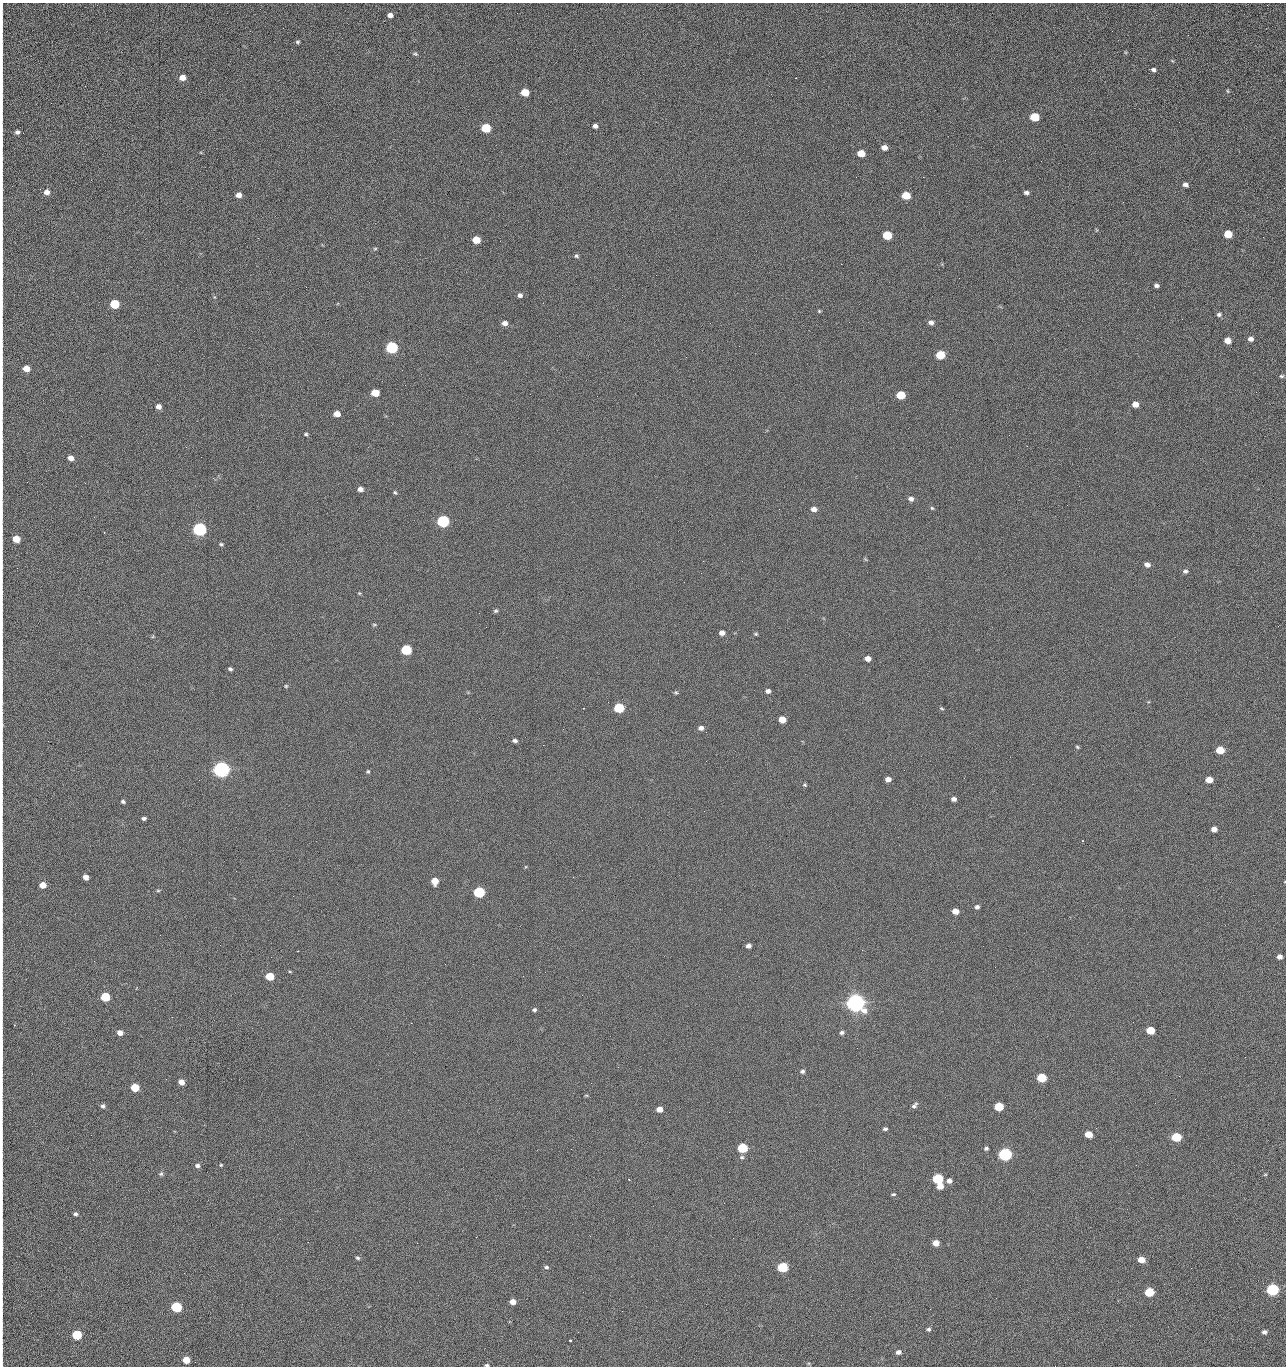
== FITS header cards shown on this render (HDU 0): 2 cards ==
NAXIS1  =                 1284 /fastest changing axis
NAXIS2  =                 1364 /next to fastest changing axis

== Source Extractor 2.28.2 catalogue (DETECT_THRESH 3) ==
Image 1284 x 1364 px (HDU 0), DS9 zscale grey, 1 PNG px = 1 image px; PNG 1288 x 1368 px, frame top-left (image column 1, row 1364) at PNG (2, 3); no overlay
Background 121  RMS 14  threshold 43.2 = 3 sigma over >= 5 px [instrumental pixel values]
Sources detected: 210; all 210 listed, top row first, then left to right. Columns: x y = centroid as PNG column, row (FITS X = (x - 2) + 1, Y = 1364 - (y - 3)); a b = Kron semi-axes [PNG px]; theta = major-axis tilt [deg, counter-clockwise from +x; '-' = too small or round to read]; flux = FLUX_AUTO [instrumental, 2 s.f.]
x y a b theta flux
390 15 5 4 - 4.5e+03
2 21 21 2 90 3.8e+03
1188 35 3 2 - 1.2e+03
298 42 5 4 - 1.6e+03
2 50 24 2 90 4.6e+03
415 54 7 4 -8 1.4e+03
1154 70 5 4 - 2.6e+03
182 78 6 5 - 8.7e+03
1227 91 5 3 - 1.0e+03
525 92 6 5 - 2.3e+04
2 107 17 2 90 3.1e+03
1035 117 6 5 - 4.3e+04
1179 122 2 2 - 1.2e+03
595 126 5 4 - 3.5e+03
486 128 6 5 - 5.4e+04
17 132 5 4 - 2.8e+03
2 143 18 2 90 2.9e+03
884 147 5 4 - 6.3e+03
861 153 6 5 - 1.6e+04
1041 161 2 2 - 1.7e+03
856 177 2 2 - 2.3e+03
923 177 2 2 - 1.8e+04
2 178 17 2 90 2.7e+03
1185 185 5 4 - 3.5e+03
47 192 6 6 - 5.2e+03
1026 193 5 4 - 2.7e+03
239 195 5 5 - 6.2e+03
906 195 6 5 - 2.8e+04
1123 202 3 2 - 9.2e+02
2 230 12 2 90 1.9e+03
1228 234 6 5 - 2.4e+04
887 235 6 5 - 4.2e+04
1263 237 3 2 - 8.2e+02
476 240 6 5 - 2.0e+04
375 249 6 5 - 1.4e+03
2 252 13 2 90 2.1e+03
576 256 5 5 - 1.7e+03
841 264 2 2 - 2.7e+04
2 274 13 2 90 1.6e+03
656 275 2 2 - 1.4e+03
1156 285 5 4 - 2.4e+03
306 287 2 2 - 6.9e+02
520 295 5 5 - 3.0e+03
214 297 6 4 -71 1.1e+03
114 304 6 5 - 5.2e+04
2 306 15 2 90 2.9e+03
819 311 5 4 - 1.0e+03
1219 315 6 5 - 2.2e+03
849 322 2 2 - 4.5e+02
931 322 5 5 - 3.8e+03
505 323 6 5 - 5.1e+03
710 323 2 2 - 3.3e+03
1251 339 6 5 - 4.3e+03
1227 341 5 5 - 9.9e+03
2 343 15 2 90 2.3e+03
739 346 2 2 - 4.0e+02
392 347 6 6 - 1.6e+05
940 355 6 5 - 4.0e+04
26 368 5 5 - 1.1e+04
1281 376 5 4 - 1.5e+03
1256 392 2 2 - 1.4e+03
375 393 6 5 - 2.0e+04
901 395 6 5 - 3.3e+04
2 396 20 2 90 3.4e+03
1135 404 5 5 - 9.5e+03
158 407 5 5 - 4.9e+03
337 414 5 4 - 9.6e+03
306 434 4 3 - 1.4e+03
1009 435 2 2 - 3.1e+03
1027 446 2 2 - 5.4e+02
186 447 2 2 - 3.1e+03
2 456 14 2 90 2.2e+03
71 458 5 4 - 6.2e+03
85 483 3 2 - 9.5e+02
2 485 10 2 90 1.7e+03
360 489 5 4 - 5.1e+03
395 492 6 4 -61 1.4e+03
911 499 6 5 - 3.7e+03
932 508 5 4 - 1.3e+03
779 509 2 2 - 4.9e+02
814 509 6 5 - 5.1e+03
443 521 6 5 - 2.0e+05
199 529 6 6 - 3.3e+05
104 532 2 2 - 6.2e+02
16 539 5 5 - 1.9e+04
221 544 5 4 - 1.4e+03
865 559 6 4 -70 1.1e+03
742 561 3 2 - 7.6e+02
1147 565 5 4 - 5.2e+03
1185 571 6 5 - 2.4e+03
359 593 5 4 - 1.1e+03
496 611 5 4 - 1.7e+03
2 624 14 2 90 2.1e+03
374 625 6 4 0 1.1e+03
722 633 5 4 - 5.1e+03
756 634 5 4 - 1.3e+03
153 636 6 4 71 9.5e+02
406 650 6 5 - 9.1e+04
868 659 5 4 - 7.0e+03
230 669 4 3 - 1.8e+03
286 686 5 5 - 1.2e+03
768 691 5 4 - 3.8e+03
676 692 6 4 -42 1.4e+03
619 708 6 5 - 7.1e+04
941 708 6 3 -30 1.1e+03
782 719 5 5 - 1.5e+04
2 725 8 3 89 1.5e+03
701 728 8 7 - 4.7e+03
515 741 5 4 - 2.6e+03
2 745 10 2 90 1.7e+03
543 745 2 2 - 3.3e+03
1077 747 5 4 - 1.2e+03
1220 750 6 5 - 2.6e+04
706 761 2 2 - 2.0e+03
221 769 6 6 - 7.3e+05
368 772 5 4 - 1.3e+03
888 779 5 4 - 5.7e+03
1209 780 5 5 - 1.3e+04
805 785 6 4 -17 1.4e+03
954 799 5 4 - 3.7e+03
123 802 5 4 - 1.9e+03
144 818 4 4 - 2.1e+03
1214 829 5 5 - 6.0e+03
86 877 5 4 - 5.8e+03
435 881 6 5 - 1.4e+04
42 885 5 5 - 9.8e+03
158 891 5 3 - 1.1e+03
479 892 6 5 - 1.3e+05
977 907 5 5 - 2.8e+03
955 911 5 5 - 9.5e+03
2 944 20 2 90 3.4e+03
748 946 5 4 - 3.6e+03
1279 957 5 4 - 4.4e+03
290 972 5 3 - 8.9e+02
270 976 6 5 - 3.3e+04
523 976 2 2 - 2.1e+03
105 997 6 5 - 5.3e+04
2 1001 17 2 90 2.6e+03
855 1003 7 6 - 1.2e+06
534 1010 4 4 - 1.9e+03
172 1017 2 2 - 4.2e+02
411 1023 2 2 - 5.3e+03
14 1025 2 2 - 5.9e+02
1150 1030 6 5 - 3.0e+04
120 1033 6 5 - 6.3e+03
842 1033 6 5 - 2.3e+03
857 1048 2 2 - 1.3e+03
1245 1057 2 2 - 1.9e+03
802 1071 6 5 - 2.2e+03
1179 1076 2 2 - 2.6e+03
1042 1078 6 5 - 4.8e+04
181 1082 5 5 - 7.6e+03
135 1087 6 5 - 3.1e+04
586 1095 6 4 0 8.9e+02
1155 1103 3 2 - 8.5e+02
103 1106 6 6 - 2.3e+03
914 1106 8 5 46 2.8e+03
999 1107 6 5 - 4.4e+04
659 1109 5 4 - 8.6e+03
729 1112 2 2 - 8.1e+02
1096 1128 2 2 - 4.5e+02
885 1129 5 4 - 1.9e+03
1088 1134 5 5 - 1.7e+04
91 1135 2 2 - 2.4e+03
1176 1137 6 5 - 5.8e+04
742 1148 6 5 - 7.9e+04
986 1148 4 4 - 2.0e+03
571 1149 2 2 - 9.1e+02
1005 1154 6 5 - 2.8e+05
742 1157 6 6 - 2.0e+03
221 1165 4 3 - 1.0e+03
197 1166 6 5 - 3.0e+03
161 1174 6 5 - 2.0e+03
1265 1174 5 3 - 9.0e+02
628 1179 2 2 - 6.4e+02
938 1179 6 5 - 8.5e+04
949 1181 5 5 - 3.9e+03
940 1186 5 5 - 1.0e+04
2 1189 6 2 90 8.7e+02
893 1194 6 3 5 1.3e+03
75 1214 5 4 - 2.2e+03
280 1219 3 2 - 2.3e+03
2 1229 11 2 90 2.2e+03
476 1237 2 2 - 8.5e+03
308 1242 2 2 - 1.8e+03
417 1243 2 2 - 5.5e+03
936 1243 6 5 - 9.1e+03
358 1258 5 4 - 1.6e+03
1141 1260 6 5 - 1.3e+04
546 1267 6 4 -13 1.7e+03
783 1267 6 5 - 8.1e+04
2 1268 13 2 90 2.0e+03
1272 1290 6 5 - 1.9e+05
583 1292 2 2 - 4.3e+02
1149 1292 6 5 - 4.6e+04
996 1298 2 2 - 2.7e+03
513 1302 5 4 - 7.8e+03
2 1303 8 2 90 1.4e+03
176 1307 6 5 - 1.0e+05
622 1311 3 2 - 7.0e+02
928 1329 5 5 - 2.0e+03
578 1332 2 2 - 3.7e+03
1264 1332 5 4 - 3.2e+03
77 1335 6 5 - 5.4e+04
570 1340 3 3 - 1.8e+03
2 1349 17 2 90 2.9e+03
898 1352 6 5 - 3.5e+03
186 1360 5 5 - 1.9e+04
487 1365 5 3 - 1.4e+03
1055 1366 2 2 - 1.8e+03
At the frame edge (FLAGS 8, measured only in part): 25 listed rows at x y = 2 21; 2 50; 2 107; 2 143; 2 178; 2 230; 2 252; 2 274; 2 306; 2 343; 2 396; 2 456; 2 485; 2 624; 2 725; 2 745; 2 944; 2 1001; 2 1189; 2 1229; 2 1268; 2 1303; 2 1349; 487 1365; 1055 1366

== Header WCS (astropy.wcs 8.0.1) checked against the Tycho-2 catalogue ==
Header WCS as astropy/WCSLIB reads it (CRVAL/CRPIX/CD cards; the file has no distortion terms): RA---TAN/DEC--TAN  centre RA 15:41:40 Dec +51:59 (235.42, +51.98 deg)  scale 1.26 arcsec/px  FOV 26.9' x 28.5'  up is +92 deg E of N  parity flipped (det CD > 0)
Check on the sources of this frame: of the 60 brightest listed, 10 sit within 2.0 arcsec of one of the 11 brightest Tycho-2 stars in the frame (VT <= 12.29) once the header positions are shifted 0.09 arcsec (0.07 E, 0.06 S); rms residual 1.18 arcsec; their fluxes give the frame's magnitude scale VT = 24.51 - 2.5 log10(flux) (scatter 0.21 mag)
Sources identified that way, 10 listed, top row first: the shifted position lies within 2.0 arcsec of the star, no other Tycho-2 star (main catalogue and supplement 1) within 4.0 arcsec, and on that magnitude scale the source's flux lands within +1.5 / -3 mag of the star's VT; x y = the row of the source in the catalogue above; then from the Tycho-2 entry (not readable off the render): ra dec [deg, ICRS J2000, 3 dp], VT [Tycho-2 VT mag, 2 dp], TYC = Tycho-2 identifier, HIP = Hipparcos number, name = IAU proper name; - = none
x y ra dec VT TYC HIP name
392 347 235.614 +52.064 11.61 3489-1132-1 - -
443 521 235.514 +52.049 11.19 3489-1407-1 - -
221 769 235.378 +52.130 9.31 3489-1322-1 76850 -
479 892 235.303 +52.042 11.52 3489-958-1 - -
855 1003 235.232 +51.912 9.59 3489-824-1 - -
1005 1154 235.143 +51.862 10.97 3489-1016-1 - -
938 1179 235.131 +51.886 12.29 3489-908-1 - -
783 1267 235.084 +51.941 11.45 3489-1346-1 - -
1272 1290 235.062 +51.771 11.53 3489-1453-1 - -
176 1307 235.075 +52.152 11.74 3489-912-1 - -